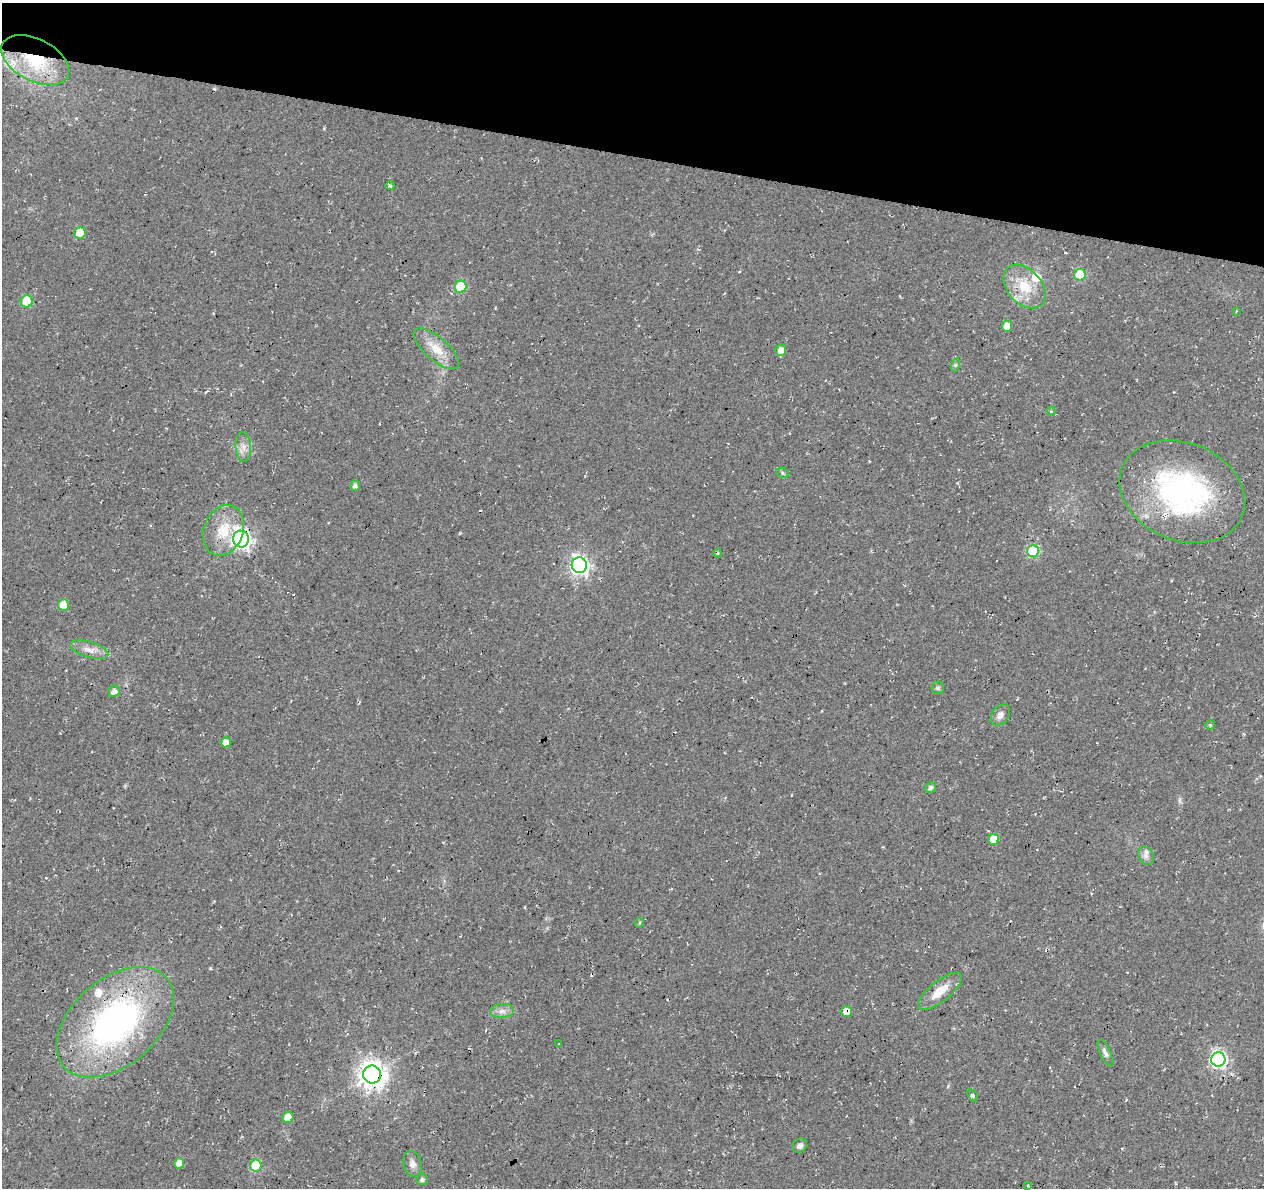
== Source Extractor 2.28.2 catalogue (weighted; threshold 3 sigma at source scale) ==
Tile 2 of 4 x 4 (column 2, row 1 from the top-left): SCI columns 1263-2524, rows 3780-4965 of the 5059 x 5250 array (HDU 1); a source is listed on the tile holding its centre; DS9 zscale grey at full resolution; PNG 1266 x 1190 px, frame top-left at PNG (2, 3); each listed source drawn as its Kron ellipse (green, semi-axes under 4 px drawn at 4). Shown black and unused: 13% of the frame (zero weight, under 3 of 4 exposures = <1% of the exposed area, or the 3 px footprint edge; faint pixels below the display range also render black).
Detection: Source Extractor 2.28.2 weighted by HDU 2 'WHT'; one run over the whole footprint, this tile lists its part. Background 0.0177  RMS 0.0054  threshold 0.0241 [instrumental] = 3 sigma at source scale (4.5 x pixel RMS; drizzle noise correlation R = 1.50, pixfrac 1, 0.0396/0.0396 arcsec/px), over >= 5 px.
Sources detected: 55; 1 too faint to see at this stretch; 1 cosmic-ray / hot-pixel residue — neither listed nor drawn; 4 inside a brighter listed object's ellipse — not listed separately; the other 49 listed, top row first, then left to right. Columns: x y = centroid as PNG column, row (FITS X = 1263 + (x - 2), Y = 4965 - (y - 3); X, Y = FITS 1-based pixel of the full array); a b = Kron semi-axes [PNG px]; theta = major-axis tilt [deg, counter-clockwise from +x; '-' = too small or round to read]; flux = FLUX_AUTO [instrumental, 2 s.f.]
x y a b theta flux
35 60 36 21 -27 39
390 186 4 3 - 0.73
80 233 6 5 - 16
1080 275 6 6 - 25
1024 286 25 17 -48 16
460 287 6 6 - 28
27 301 6 6 - 21
1236 311 3 3 - 0.45
1007 326 5 5 - 7
436 349 28 11 -41 11
781 350 5 5 - 4
955 365 6 4 71 0.75
1051 411 4 4 - 0.56
243 447 15 7 -85 3.8
782 473 6 5 - 0.92
355 486 5 5 - 2
1182 492 65 49 -23 120
223 530 26 19 69 15
241 539 8 8 - 240
1033 551 6 6 - 44
718 553 4 3 - 0.5
579 565 8 7 - 230
63 605 5 5 - 10
89 650 20 8 -16 4.8
938 688 6 6 - 1.1
114 691 6 5 - 3
1000 715 12 8 53 2.9
1210 725 5 5 - 0.68
226 742 5 5 - 4.1
930 787 5 5 - 1.9
994 839 5 5 - 12
1146 856 9 7 -62 2.4
639 923 5 3 - 0.54
940 991 27 10 39 9.4
502 1011 12 7 1 3
846 1012 5 5 - 6
115 1022 68 43 41 160
559 1044 3 2 - 0.36
1105 1053 14 5 -66 2
1218 1059 7 7 - 150
372 1075 9 9 - 590
973 1095 7 4 -54 1.1
288 1117 5 5 - 10
799 1146 8 6 42 2.2
179 1163 5 5 - 4.8
412 1164 13 9 -74 3.1
256 1166 6 5 - 30
422 1179 6 5 - 1.5
1028 1186 4 3 - 0.44
Overlapping masked pixels (flux is a lower limit): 6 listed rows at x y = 35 60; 1182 492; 241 539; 846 1012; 115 1022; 372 1075